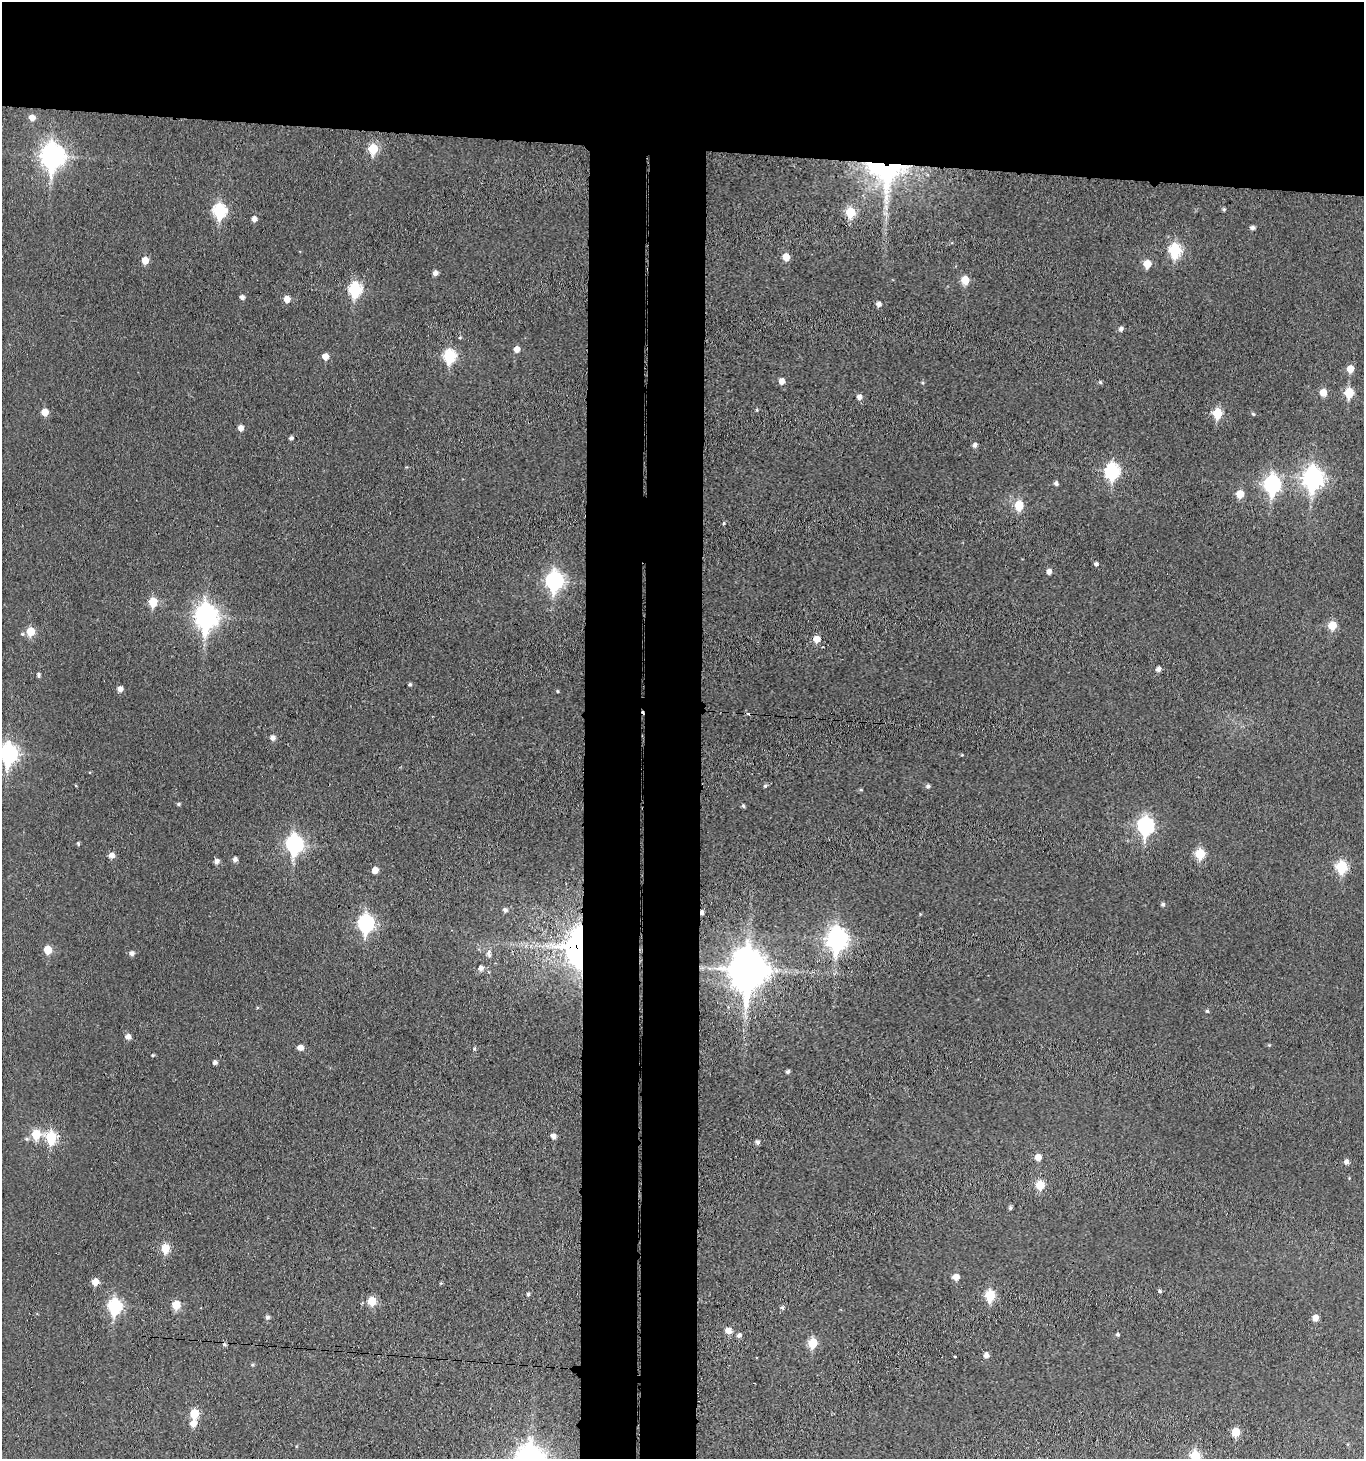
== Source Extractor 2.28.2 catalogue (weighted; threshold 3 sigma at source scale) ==
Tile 2 of 3 x 3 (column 2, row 1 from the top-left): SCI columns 1584-2945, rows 2922-4378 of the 4469 x 4387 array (HDU 1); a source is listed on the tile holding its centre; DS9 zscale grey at full resolution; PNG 1366 x 1461 px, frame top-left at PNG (2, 2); no overlay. Shown black and unused: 18% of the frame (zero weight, under 3 of 4 exposures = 6% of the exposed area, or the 3 px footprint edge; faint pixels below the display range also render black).
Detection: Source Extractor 2.28.2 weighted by HDU 2 'WHT'; one run over the whole footprint, this tile lists its part. Background 0.038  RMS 0.0066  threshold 0.0297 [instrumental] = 3 sigma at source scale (4.5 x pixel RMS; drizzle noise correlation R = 1.50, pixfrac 1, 0.05/0.05 arcsec/px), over >= 5 px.
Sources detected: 126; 3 cosmic-ray / hot-pixel residue — not listed; the other 123 listed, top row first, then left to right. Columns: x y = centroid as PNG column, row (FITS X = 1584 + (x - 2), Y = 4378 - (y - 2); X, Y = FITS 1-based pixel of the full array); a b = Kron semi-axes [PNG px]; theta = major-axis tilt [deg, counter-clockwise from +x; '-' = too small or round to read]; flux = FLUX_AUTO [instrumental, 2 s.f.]
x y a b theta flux
32 117 6 6 - 5
373 149 6 6 - 27
52 156 11 8 88 440
886 172 48 41 -13 110
1224 209 4 4 - 1.1
219 211 8 7 - 73
851 212 6 6 - 26
254 219 5 5 - 3.4
1253 228 5 4 - 2.4
1175 250 7 6 - 60
786 257 6 5 - 8.4
145 260 6 5 - 8.3
1147 264 6 5 - 13
435 273 5 5 - 3
965 280 6 5 - 15
355 289 7 6 - 68
242 297 4 4 - 2.4
287 299 6 5 - 6.5
879 304 5 5 - 2.9
1121 329 5 5 - 2.2
460 337 4 3 - 0.68
517 349 5 5 - 5
449 356 7 6 - 58
325 357 5 5 - 5.8
1350 369 6 5 - 8.8
782 381 5 5 - 4.6
1100 382 5 4 - 1
1323 392 6 6 - 7.8
1349 393 6 5 - 27
859 397 5 5 - 3.1
757 410 4 3 - 0.72
45 412 6 5 - 8
1217 413 6 6 - 27
1253 414 5 4 - 0.88
241 428 5 5 - 4.2
291 438 4 4 - 1.5
975 445 5 5 - 2.2
1112 471 8 7 - 92
1313 478 10 8 87 320
1056 483 4 4 - 2.1
1272 484 9 7 88 160
1240 494 6 5 - 12
1019 505 7 6 - 18
724 523 4 4 - 0.65
1096 564 5 4 - 1.8
1049 572 5 4 - 3.5
554 581 9 7 86 180
153 602 6 5 - 21
206 617 11 8 88 410
1332 625 6 6 - 16
31 632 6 6 - 17
817 639 6 6 - 7
1159 669 5 5 - 3
39 675 5 4 - 1.4
410 684 4 4 - 1.1
120 689 6 5 - 3.5
557 691 4 4 - 0.69
273 738 5 5 - 3.1
8 754 9 7 86 200
765 786 5 4 - 1.1
928 786 5 5 - 1.5
861 789 5 3 - 0.74
179 804 5 4 - 0.98
743 806 5 4 - 1
1146 826 9 7 87 140
78 843 6 4 -64 0.87
294 844 9 7 -81 170
1200 854 6 6 - 27
111 855 6 6 - 3.9
235 859 5 4 - 2.6
217 861 5 5 - 3
1342 867 7 6 - 48
375 870 5 5 - 6.3
1163 904 5 4 - 1.6
505 910 4 4 - 2.3
702 912 4 3 - 2.2
366 923 9 7 90 140
837 939 10 8 87 350
577 947 38 22 89 140
48 950 6 5 - 12
132 953 6 5 - 2.4
489 954 11 6 -78 2.5
481 968 6 6 - 2.7
749 970 14 11 89 1900
1207 1011 4 4 - 1.2
128 1037 5 5 - 3.4
1269 1045 4 4 - 0.63
300 1048 5 5 - 4.6
474 1049 5 4 - 1.1
153 1055 4 4 - 0.68
215 1062 4 4 - 2
788 1072 4 4 - 1.7
36 1134 6 6 - 21
553 1136 5 4 - 3.5
51 1138 7 6 - 45
758 1142 5 5 - 2
1038 1157 5 5 - 7.5
1346 1162 5 5 - 2.6
1040 1185 6 5 - 20
1011 1207 4 3 - 1.3
165 1248 6 5 - 19
956 1277 6 5 - 5.7
95 1282 6 5 - 8.2
441 1283 5 3 - 0.66
1160 1291 4 3 - 1.1
528 1294 4 3 - 1.3
990 1295 7 6 - 33
372 1301 6 6 - 17
176 1305 6 6 - 13
114 1306 8 7 - 81
782 1308 6 4 -85 1.3
267 1317 5 5 - 1.8
1315 1318 5 5 - 5.7
728 1331 5 5 - 6.5
739 1335 5 4 - 2.1
1118 1335 4 4 - 1.3
813 1343 6 5 - 24
986 1355 5 5 - 3.2
252 1365 5 4 - 0.89
194 1414 6 5 - 25
193 1424 8 6 68 5.2
1236 1432 6 5 - 15
1195 1456 6 6 - 35
Overlapping masked pixels (flux is a lower limit): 3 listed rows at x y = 886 172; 702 912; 577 947
Isophote crosses this tile's border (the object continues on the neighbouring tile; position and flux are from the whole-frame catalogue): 2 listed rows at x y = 8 754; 1195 1456